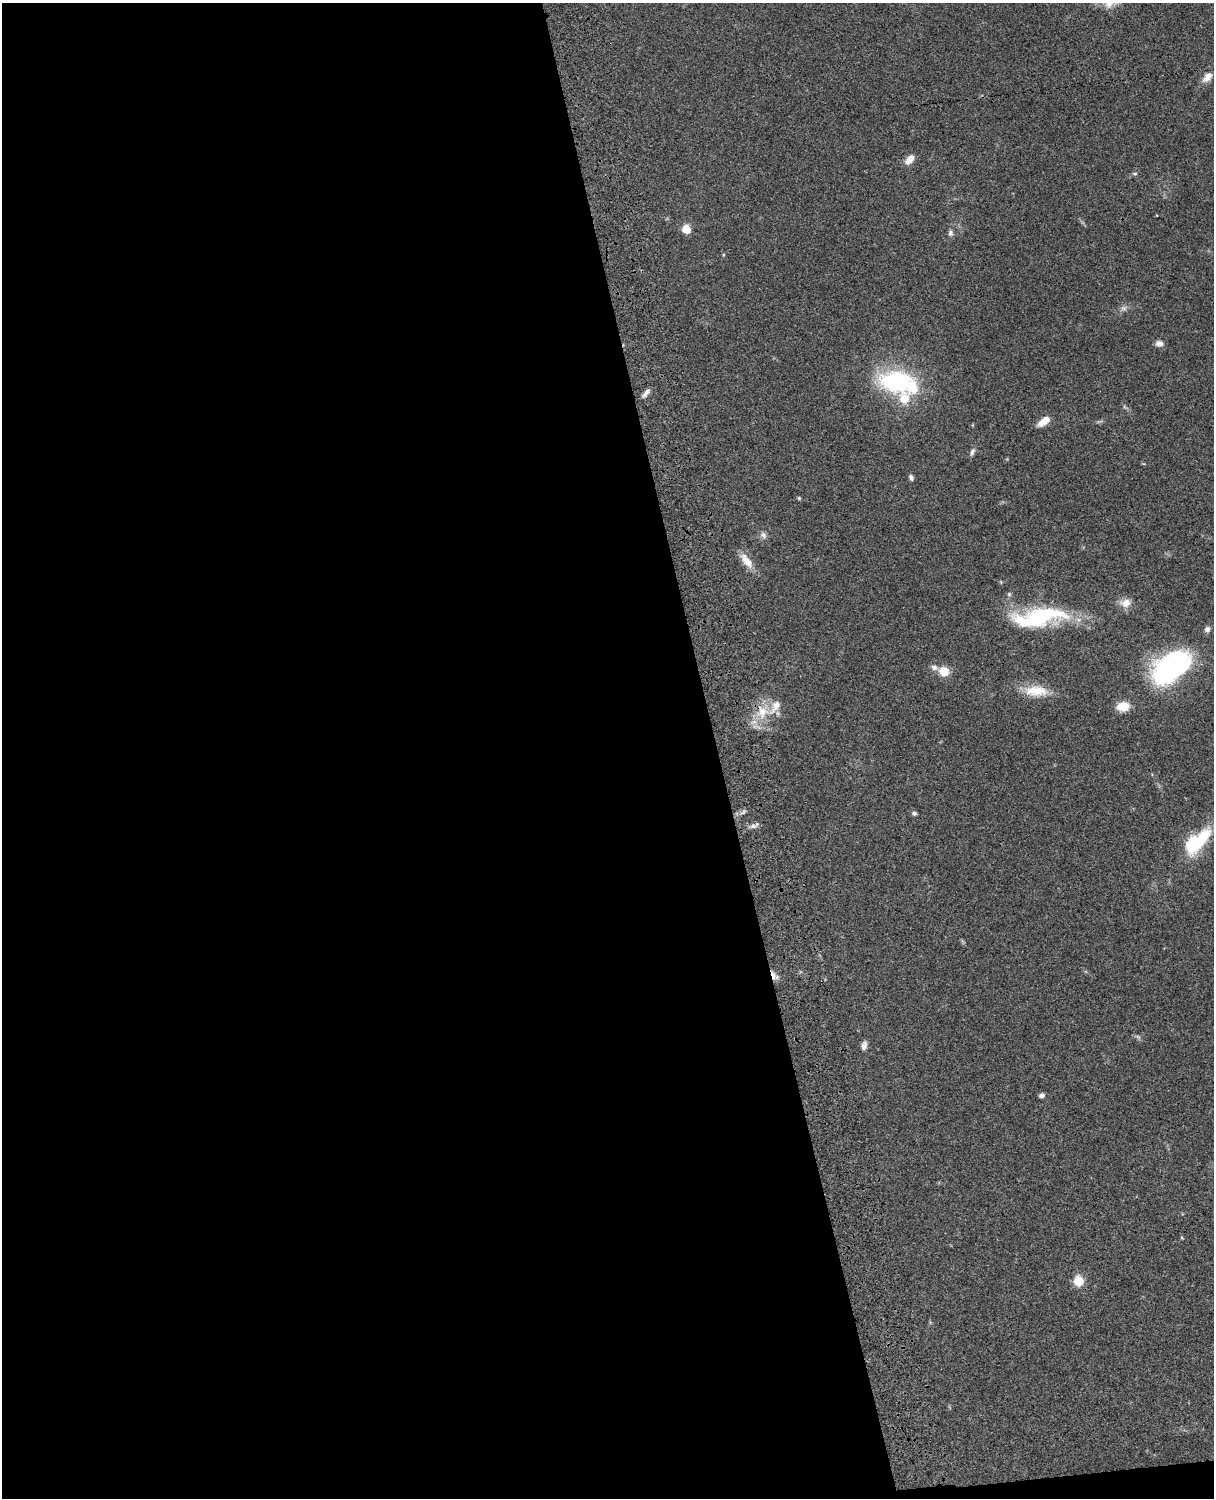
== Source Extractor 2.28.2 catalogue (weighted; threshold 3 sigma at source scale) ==
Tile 9 of 4 x 3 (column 1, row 3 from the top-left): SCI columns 121-1332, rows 277-1772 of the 5088 x 4927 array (HDU 1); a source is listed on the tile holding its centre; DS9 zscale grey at full resolution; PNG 1216 x 1500 px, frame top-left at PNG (2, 3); no overlay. Shown black and unused: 60% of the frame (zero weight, under 3 of 4 exposures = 6% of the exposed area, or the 3 px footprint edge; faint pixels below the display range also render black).
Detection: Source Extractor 2.28.2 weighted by HDU 2 'WHT'; one run over the whole footprint, this tile lists its part. Background 0.0795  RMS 0.0058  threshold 0.0262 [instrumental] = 3 sigma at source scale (4.5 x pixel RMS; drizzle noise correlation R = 1.50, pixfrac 1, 0.05/0.05 arcsec/px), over >= 5 px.
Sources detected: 41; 3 inside a brighter object's white glare — not listed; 3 inside a brighter listed object's ellipse — not listed separately; the other 35 listed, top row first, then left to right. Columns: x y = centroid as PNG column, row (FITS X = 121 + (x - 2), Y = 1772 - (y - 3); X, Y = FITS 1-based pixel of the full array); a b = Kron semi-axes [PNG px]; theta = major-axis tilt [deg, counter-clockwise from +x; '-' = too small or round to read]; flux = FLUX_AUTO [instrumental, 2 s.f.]
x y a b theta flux
1207 77 15 9 45 4.9
910 159 14 8 51 4.7
1135 174 7 4 0 0.87
686 229 6 5 - 18
950 233 8 6 88 1.7
723 255 5 3 - 0.58
1124 308 9 6 14 2
1159 344 10 7 -8 2.7
897 381 40 25 -4 66
646 393 14 5 50 2.4
1044 421 14 7 37 6.7
972 452 12 5 67 1.8
911 477 7 5 -63 1.6
799 498 5 4 - 0.69
763 535 10 8 -56 2.3
746 561 24 10 -52 7.1
1009 594 6 6 - 1
1125 603 15 11 3 5.3
1038 617 62 20 7 60
1207 629 8 7 - 2.1
944 672 11 10 - 8.1
1164 672 48 24 43 110
1036 691 33 14 -3 14
1123 706 13 9 8 9.4
762 712 19 17 83 14
743 812 10 4 32 1.7
914 813 5 5 - 1.3
754 826 13 5 18 2.4
1202 838 33 15 57 22
774 976 12 6 -55 3.7
1138 1037 8 5 -45 1.1
864 1046 10 7 77 2.8
1042 1095 6 5 - 1.7
1182 1238 5 3 - 0.51
1078 1281 6 6 - 25
Overlapping masked pixels (flux is a lower limit): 2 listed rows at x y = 762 712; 774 976